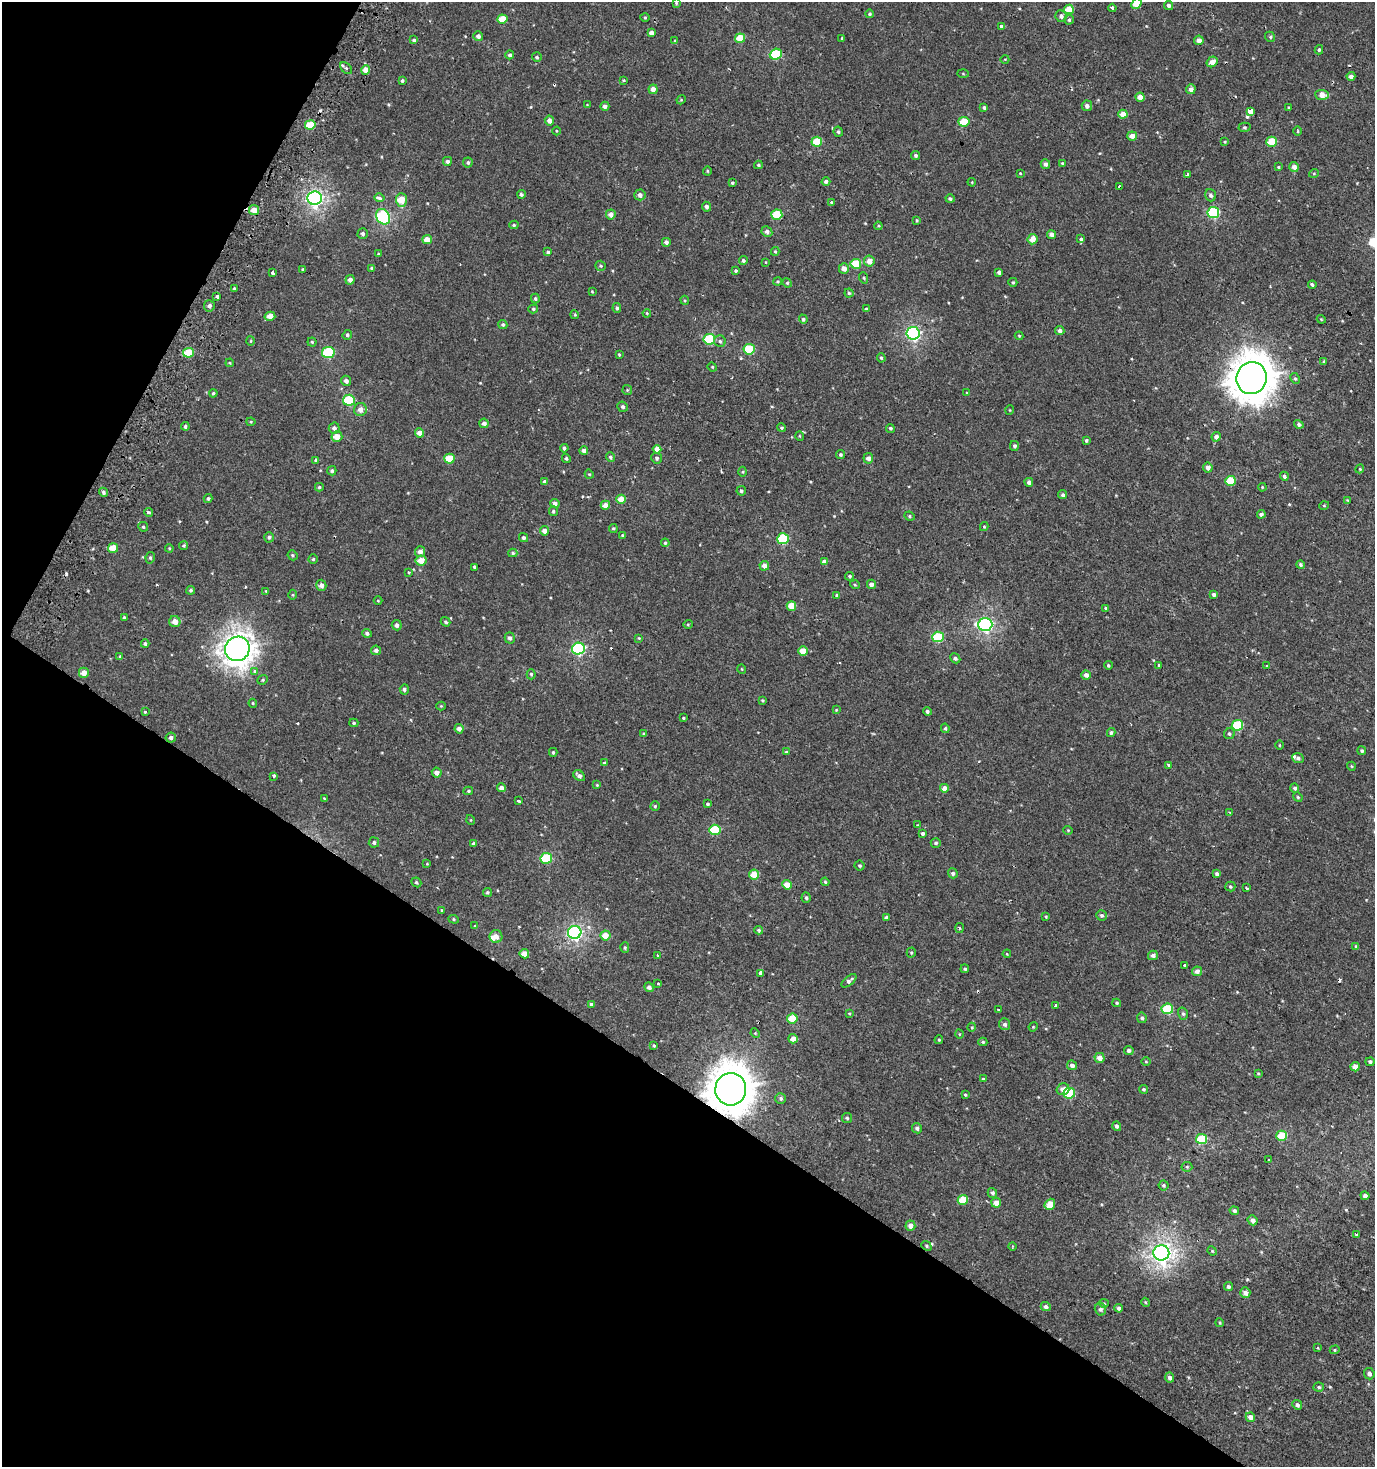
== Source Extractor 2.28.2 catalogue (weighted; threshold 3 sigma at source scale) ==
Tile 9 of 4 x 4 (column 1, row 3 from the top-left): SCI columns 254-1626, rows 1488-2952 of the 5973 x 5886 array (HDU 1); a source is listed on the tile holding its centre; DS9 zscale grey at full resolution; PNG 1377 x 1469 px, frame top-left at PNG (2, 2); each listed source drawn as its Kron ellipse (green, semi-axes under 4 px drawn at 4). Shown black and unused: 32% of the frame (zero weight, under 2 of 3 exposures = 2% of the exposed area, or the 3 px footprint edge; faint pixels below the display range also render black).
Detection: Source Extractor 2.28.2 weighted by HDU 2 'WHT'; one run over the whole footprint, this tile lists its part. Background 6.71e-04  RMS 0.0037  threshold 0.0168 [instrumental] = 3 sigma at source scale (4.5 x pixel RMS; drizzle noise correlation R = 1.50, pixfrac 1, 0.0396/0.0396 arcsec/px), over >= 5 px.
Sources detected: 431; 12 cosmic-ray / hot-pixel residue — neither listed nor drawn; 3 inside a brighter listed object's ellipse — not listed separately; the other 416 listed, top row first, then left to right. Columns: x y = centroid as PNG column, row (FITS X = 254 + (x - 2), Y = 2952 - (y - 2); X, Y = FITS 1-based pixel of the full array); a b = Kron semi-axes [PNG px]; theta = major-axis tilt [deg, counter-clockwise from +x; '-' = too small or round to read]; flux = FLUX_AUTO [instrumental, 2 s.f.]
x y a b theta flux
676 3 4 4 - 0.37
1136 4 6 4 49 6.5
1169 6 4 4 - 1.1
1112 8 4 3 - 2.7
1069 9 5 5 - 6.2
870 14 4 4 - 0.66
1061 16 6 5 - 1.3
645 18 5 3 - 0.37
502 19 5 4 - 6.7
1069 20 5 5 - 0.68
1002 26 4 3 - 4.2
651 33 4 4 - 1.9
478 36 5 4 - 1.3
1270 37 5 4 - 0.57
740 38 5 4 - 7.6
842 38 3 3 - 0.34
414 40 4 3 - 0.65
675 40 4 3 - 0.3
1199 40 4 4 - 2
1319 50 4 4 - 0.63
776 54 6 5 - 20
510 55 4 4 - 0.9
537 57 5 4 - 0.61
1005 59 4 3 - 0.27
1212 62 6 5 - 2.6
346 68 7 4 -45 0.81
366 70 5 4 - 3.9
963 74 6 4 -2 0.38
1351 76 4 4 - 1.7
623 80 3 3 - 3.4
402 81 3 3 - 0.61
653 89 4 4 - 2
1191 89 5 4 - 1.5
1322 95 7 5 -4 4
1140 97 4 4 - 3.1
681 100 5 3 - 0.35
587 105 4 4 - 0.3
605 106 4 4 - 1.4
1087 106 5 5 - 1.4
984 107 4 3 - 0.83
1288 108 4 3 - 0.34
1250 111 4 4 - 48
1123 114 4 4 - 4
549 121 5 4 - 2
964 122 5 5 - 8.8
310 125 5 4 - 10
1244 127 6 4 -2 0.55
556 131 4 3 - 0.31
1298 131 5 3 - 0.32
838 132 5 4 - 0.76
1132 136 5 4 - 2.4
817 142 5 5 - 8.5
1225 142 3 3 - 0.42
1272 142 5 5 - 10
915 155 5 4 - 0.73
447 161 4 4 - 0.93
468 162 5 5 - 0.78
1062 163 3 3 - 0.36
1045 164 5 4 - 1.4
758 165 4 4 - 0.46
1278 167 3 3 - 0.38
1294 167 5 5 - 1.8
707 171 4 4 - 0.4
1020 173 3 2 - 0.27
1314 173 5 3 - 0.3
1187 175 3 3 - 2.1
826 181 4 4 - 0.98
972 182 4 3 - 0.32
732 183 4 3 - 0.57
1120 187 3 3 - 3.9
521 194 4 4 - 0.77
640 195 5 5 - 1.6
1211 195 6 5 - 0.95
315 198 7 6 - 110
380 198 5 4 - 2.3
950 199 4 4 - 0.84
401 200 7 5 -89 7.4
831 203 3 3 - 0.7
706 207 5 4 - 1.3
254 210 5 5 - 3.7
1213 213 6 5 - 32
611 214 5 5 - 1.9
777 215 5 5 - 14
383 217 8 6 -55 52
917 220 4 3 - 0.31
514 225 4 4 - 0.58
878 226 4 4 - 0.37
767 232 6 5 - 1.3
363 234 5 5 - 1.1
1052 235 4 4 - 1.7
1032 239 5 5 - 3.4
1081 239 3 3 - 12
427 240 5 4 - 4.3
666 242 5 5 - 1.3
775 251 4 4 - 0.38
548 252 4 3 - 0.61
379 254 3 2 - 0.37
743 260 4 4 - 0.79
869 261 5 5 - 2.9
765 262 4 2 - 0.23
856 264 5 5 - 13
600 266 5 5 - 0.56
372 268 4 3 - 0.69
844 268 5 5 - 2.3
303 269 3 3 - 0.34
736 271 4 4 - 0.6
999 272 4 4 - 1.2
272 273 3 3 - 6.3
864 278 6 3 -71 0.39
350 280 5 4 - 1.6
778 281 4 3 - 0.35
1013 282 4 4 - 0.55
787 283 5 4 - 0.48
1312 285 4 3 - 2.3
234 288 3 2 - 0.44
592 291 4 4 - 0.3
849 293 4 4 - 0.55
217 297 3 3 - 2
535 298 5 3 - 0.61
685 300 5 4 - 0.41
209 306 5 5 - 1.1
617 308 5 4 - 0.7
533 309 5 4 - 0.58
866 309 4 3 - 0.62
647 313 4 3 - 0.33
575 315 4 3 - 0.34
270 316 5 4 - 3.1
803 319 4 4 - 0.64
1321 319 4 3 - 0.34
503 325 4 4 - 0.66
1060 331 4 4 - 1.4
913 333 6 6 - 68
347 335 5 4 - 0.68
1019 336 4 4 - 0.34
709 339 6 5 - 20
251 341 5 3 - 0.34
720 341 6 5 - 0.76
312 342 4 4 - 0.46
749 349 5 5 - 17
189 353 5 5 - 9
328 353 6 5 - 25
619 354 3 3 - 0.37
881 358 5 4 - 0.54
1324 361 4 3 - 0.4
230 363 4 3 - 0.33
712 367 5 4 - 0.39
1251 378 16 15 - 800
1295 378 6 4 -61 0.58
346 381 5 5 - 1.4
627 390 5 5 - 0.45
213 393 4 3 - 0.41
967 393 4 3 - 0.29
349 400 6 5 - 19
623 407 5 5 - 0.8
360 410 6 6 - 2.1
1010 410 5 3 - 0.32
251 422 4 4 - 0.4
484 423 4 4 - 1.5
1299 424 5 4 - 0.82
185 426 4 3 - 0.74
334 428 5 5 - 1.3
781 428 4 4 - 0.49
890 428 4 4 - 0.59
420 433 4 4 - 3.4
800 436 5 3 - 0.29
337 437 5 5 - 4.5
1216 437 4 4 - 1.5
1086 440 4 3 - 0.56
1015 446 5 4 - 0.74
564 448 4 4 - 0.73
657 449 4 4 - 2.5
584 451 4 4 - 1.5
841 455 5 5 - 0.66
610 457 5 4 - 0.67
566 458 5 4 - 0.59
657 458 5 5 - 0.76
868 458 5 5 - 1.8
449 459 5 5 - 7.9
316 460 4 4 - 0.62
1208 468 5 4 - 1.8
1360 469 4 4 - 0.36
332 471 4 4 - 0.7
743 472 5 3 - 0.37
589 474 5 3 - 0.38
1284 476 5 4 - 0.97
1230 481 5 5 - 9.7
544 482 4 4 - 0.84
1029 482 4 4 - 1
319 487 4 4 - 0.58
1262 487 4 3 - 0.29
741 491 4 4 - 0.77
103 492 5 4 - 0.73
1063 495 4 4 - 0.81
208 498 4 4 - 0.69
621 499 5 4 - 4.8
1347 500 4 2 - 0.26
555 504 5 4 - 1.5
605 505 5 4 - 3.1
1324 506 5 3 - 0.32
553 511 5 4 - 0.64
148 512 4 3 - 2.7
1261 514 4 4 - 1
910 516 5 4 - 0.52
984 526 4 4 - 0.34
143 527 5 4 - 0.52
613 528 4 4 - 0.46
544 531 5 4 - 2.2
623 536 4 4 - 0.51
269 537 5 5 - 0.82
523 538 5 4 - 0.78
783 539 6 5 - 23
665 543 4 4 - 0.48
184 545 4 4 - 0.56
113 548 5 5 - 6
169 548 4 3 - 0.35
420 552 5 5 - 2.1
513 553 4 4 - 0.49
292 555 5 4 - 0.58
150 558 6 4 78 0.59
313 559 4 4 - 0.52
421 561 5 5 - 4.2
824 562 4 4 - 2.1
1301 565 4 4 - 0.68
764 566 5 4 - 2.3
475 567 4 3 - 1.6
409 572 3 3 - 1.1
850 576 4 4 - 0.66
871 584 4 4 - 1.7
321 585 5 5 - 1.5
855 585 5 3 - 0.38
191 590 4 4 - 0.6
266 591 3 3 - 0.28
1214 594 4 3 - 0.98
293 595 5 3 - 0.41
837 595 4 4 - 0.7
378 601 4 3 - 0.27
791 606 5 4 - 4.9
1106 608 4 3 - 0.51
124 617 4 3 - 0.43
175 622 6 5 - 2.8
446 622 5 3 - 0.58
688 624 5 3 - 0.32
397 625 5 5 - 1.2
985 625 7 6 - 80
367 633 4 4 - 0.92
938 637 6 5 - 20
510 638 5 5 - 1.1
639 638 4 3 - 0.34
145 644 4 4 - 0.69
237 649 12 12 - 360
578 649 6 6 - 45
376 650 5 4 - 1.1
803 651 4 4 - 4.8
120 656 4 4 - 0.4
955 658 5 4 - 0.8
1108 665 4 4 - 0.58
1159 665 3 3 - 0.67
1267 666 3 3 - 1.6
742 669 5 3 - 0.27
255 671 3 3 - 1.5
84 673 5 5 - 3.1
531 674 5 4 - 0.62
1086 675 5 4 - 1.6
263 680 5 4 - 0.52
404 689 5 4 - 0.87
762 700 4 3 - 0.42
253 703 4 4 - 0.38
441 706 4 4 - 0.34
836 710 4 3 - 0.29
145 711 3 3 - 2.1
927 712 4 4 - 0.81
683 718 3 2 - 0.33
354 723 4 3 - 0.57
1237 725 5 5 - 22
945 728 5 4 - 0.55
459 729 4 4 - 1.7
1111 732 4 4 - 0.71
644 734 4 3 - 0.5
1229 734 5 5 - 0.69
171 738 5 5 - 1.1
1279 745 4 3 - 0.31
1362 751 4 4 - 0.7
553 752 4 3 - 0.46
786 752 4 3 - 0.44
1298 758 6 5 - 0.96
604 763 4 3 - 0.65
1168 765 4 3 - 0.82
1351 766 4 3 - 0.3
437 773 5 4 - 2
274 776 3 3 - 0.87
579 776 6 5 - 1.3
597 785 4 3 - 0.31
501 788 4 4 - 1.9
944 788 4 4 - 2.3
1295 788 5 4 - 1.1
468 791 5 4 - 0.52
1298 797 5 4 - 0.47
324 798 4 2 - 0.35
518 801 3 3 - 1.5
708 804 3 3 - 0.54
655 806 4 4 - 0.53
1230 812 3 3 - 0.52
471 820 5 3 - 0.28
918 825 4 3 - 0.43
715 830 5 5 - 13
1068 830 4 4 - 0.38
922 834 4 3 - 1.4
374 842 5 5 - 0.87
936 843 5 5 - 0.7
474 844 4 3 - 1.1
546 858 6 5 - 18
427 864 4 3 - 0.3
860 865 5 5 - 0.6
953 873 5 5 - 0.95
754 874 5 5 - 6.8
1217 874 4 3 - 0.85
416 882 5 4 - 0.59
825 882 4 3 - 0.48
787 885 5 4 - 4.5
1230 887 5 5 - 0.57
1246 888 3 3 - 1.1
487 892 4 4 - 0.62
806 898 5 4 - 0.74
442 910 3 3 - 0.9
1101 915 5 5 - 0.77
886 917 3 3 - 1.3
1046 917 4 3 - 0.36
454 919 5 4 - 0.49
475 926 4 4 - 0.42
959 928 5 3 - 0.36
759 930 4 4 - 0.54
575 932 7 6 - 82
496 936 6 6 - 2.7
605 936 5 5 - 5.1
1356 946 4 4 - 0.49
625 948 5 4 - 0.54
911 953 5 4 - 0.45
524 954 5 4 - 3.3
1007 954 4 3 - 0.29
657 955 3 3 - 1.7
1153 955 5 4 - 1.3
1185 965 4 3 - 1.7
965 969 4 4 - 0.7
1197 971 5 4 - 2
760 973 3 3 - 8.7
849 981 9 4 40 1.3
658 983 3 3 - 0.57
649 987 5 4 - 1.2
1117 1003 4 3 - 0.48
591 1004 4 4 - 0.71
1055 1005 3 3 - 1.9
998 1009 3 3 - 0.95
1167 1009 6 5 - 19
849 1013 4 3 - 0.35
1183 1014 6 5 - 0.77
1142 1018 5 4 - 0.77
792 1019 5 5 - 9.3
1005 1024 6 5 - 1.1
972 1027 4 3 - 0.3
1033 1027 5 3 - 0.34
755 1033 5 4 - 0.35
959 1034 5 3 - 0.28
793 1039 5 4 - 2.9
939 1040 4 4 - 0.44
983 1042 4 4 - 0.46
654 1045 4 3 - 0.4
1129 1050 5 4 - 1.2
1099 1058 5 5 - 2.4
1146 1062 4 3 - 0.32
1370 1062 4 4 - 0.9
1072 1065 5 4 - 1.4
1355 1067 4 4 - 3.5
1258 1073 4 3 - 0.36
983 1079 4 4 - 0.41
731 1089 16 15 - 860
1063 1089 6 5 - 2
1143 1089 4 4 - 0.58
1069 1093 6 5 - 16
965 1095 4 3 - 0.48
781 1098 5 5 - 0.77
847 1118 5 5 - 0.68
1117 1126 5 4 - 0.98
917 1128 5 5 - 1.1
1282 1136 5 5 - 10
1202 1139 5 5 - 14
1268 1160 3 3 - 3.5
1187 1167 5 5 - 0.65
1164 1185 5 5 - 0.66
992 1193 5 4 - 0.95
1365 1196 4 4 - 1.3
963 1200 5 5 - 9.4
996 1203 5 5 - 3
1050 1204 6 5 - 5
1234 1211 4 4 - 0.92
1252 1220 5 4 - 1.7
910 1226 5 5 - 2.1
1356 1235 3 3 - 1.4
926 1246 5 4 - 0.48
1012 1246 4 2 - 0.37
1212 1251 5 4 - 0.4
1161 1253 8 7 - 180
1228 1287 5 4 - 0.97
1245 1293 5 5 - 2
1145 1302 4 3 - 0.34
1104 1303 5 4 - 0.43
1046 1307 5 4 - 1.1
1119 1308 4 4 - 1
1100 1309 6 5 - 1.2
1220 1323 4 3 - 0.34
1318 1348 4 2 - 0.25
1335 1350 5 4 - 0.47
1369 1374 6 5 - 1.3
1170 1378 5 4 - 1.3
1319 1387 5 4 - 0.69
1297 1405 5 4 - 1.1
1250 1417 5 4 - 2
Overlapping masked pixels (flux is a lower limit): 5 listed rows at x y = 817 142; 1120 187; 1251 378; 1230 481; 731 1089
Isophote crosses this tile's border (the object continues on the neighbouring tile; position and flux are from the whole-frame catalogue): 1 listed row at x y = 1136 4